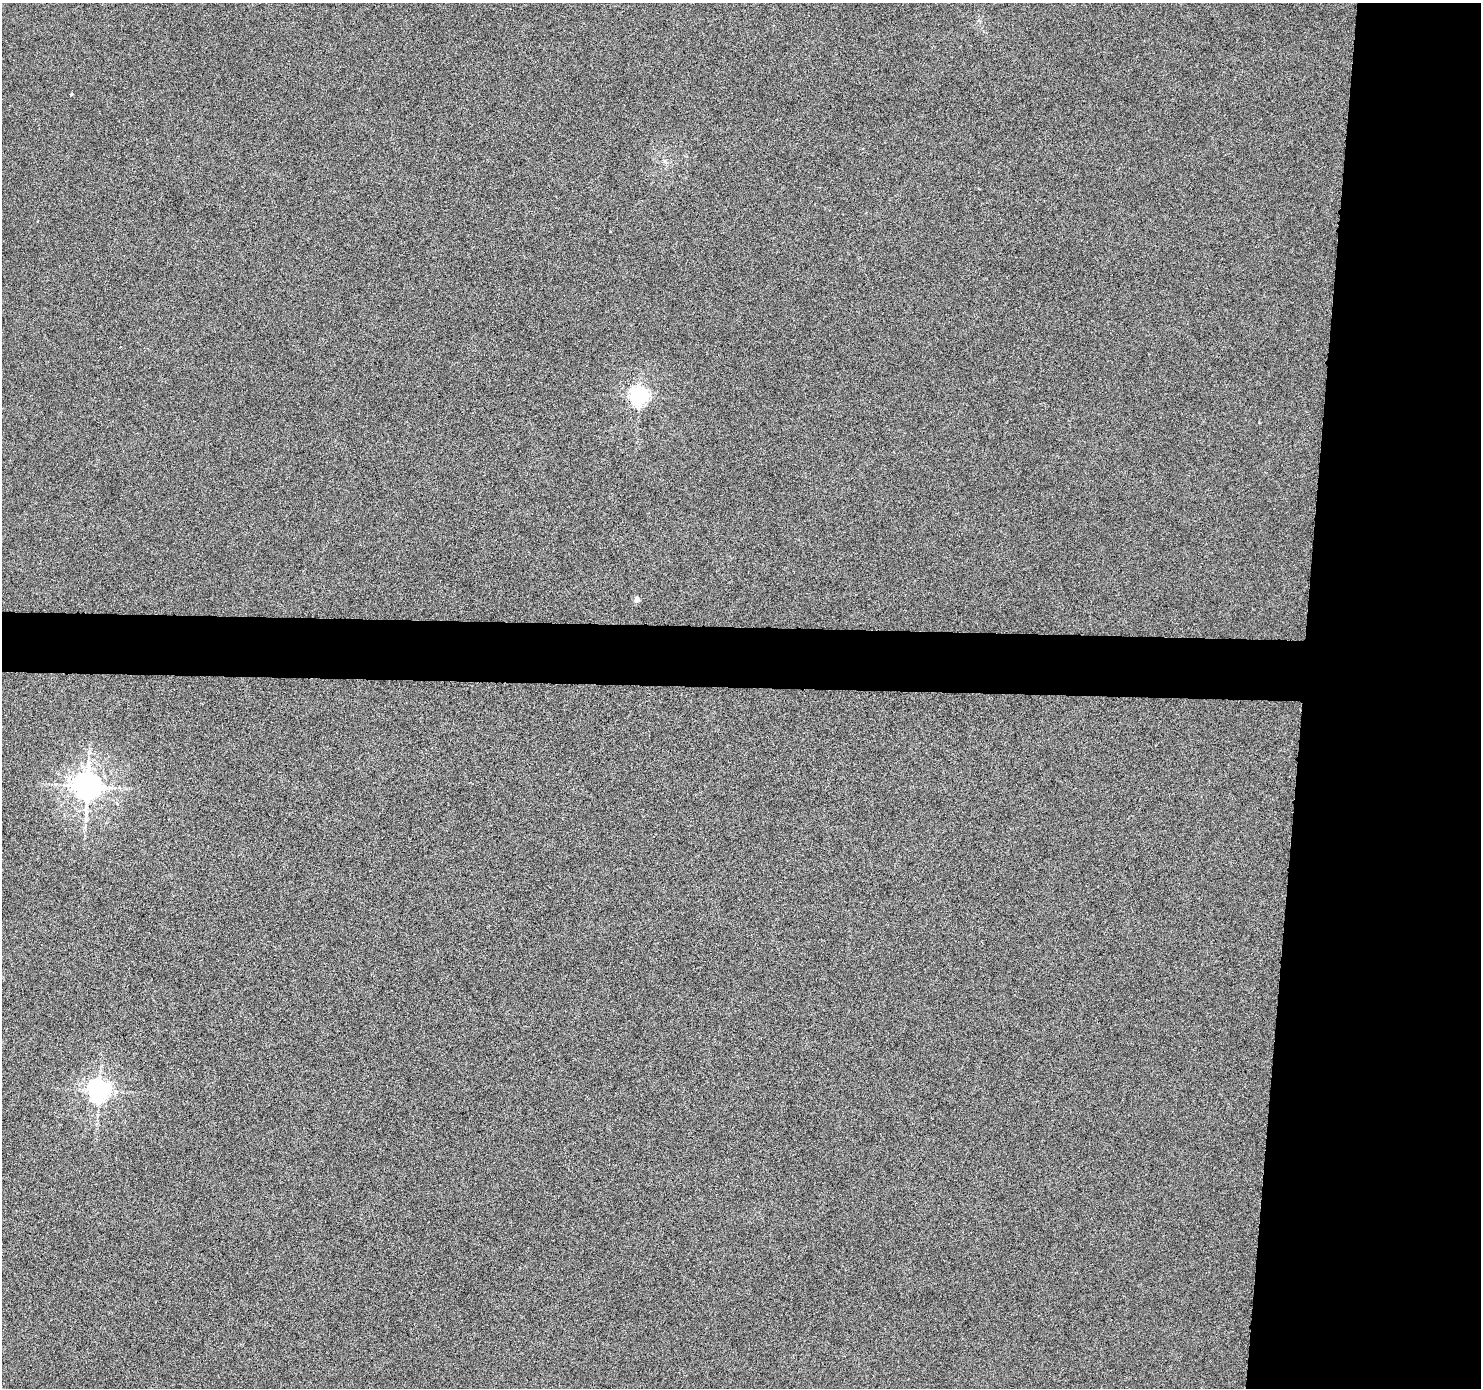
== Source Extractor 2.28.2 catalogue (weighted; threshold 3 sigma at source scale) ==
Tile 6 of 3 x 3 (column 3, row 2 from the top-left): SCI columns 2958-4436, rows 1485-2870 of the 4438 x 4453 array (HDU 1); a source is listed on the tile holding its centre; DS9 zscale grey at full resolution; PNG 1483 x 1390 px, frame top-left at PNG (2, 3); no overlay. Shown black and unused: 16% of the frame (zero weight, under 4 of 8 exposures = <1% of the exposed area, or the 3 px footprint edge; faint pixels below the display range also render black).
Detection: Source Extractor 2.28.2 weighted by HDU 2 'WHT'; one run over the whole footprint, this tile lists its part. Background 7.24e-04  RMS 0.0037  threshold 0.0153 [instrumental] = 3 sigma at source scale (4.09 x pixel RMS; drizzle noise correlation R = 1.36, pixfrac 0.8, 0.05/0.05 arcsec/px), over >= 5 px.
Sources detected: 6; all 6 listed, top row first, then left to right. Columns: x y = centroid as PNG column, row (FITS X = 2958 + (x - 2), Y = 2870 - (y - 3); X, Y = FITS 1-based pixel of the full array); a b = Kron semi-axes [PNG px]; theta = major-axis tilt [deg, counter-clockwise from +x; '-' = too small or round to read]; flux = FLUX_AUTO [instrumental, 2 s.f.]
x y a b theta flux
71 94 3 3 - 0.34
639 396 6 6 - 130
637 600 4 4 - 3
87 786 8 8 - 460
117 804 5 4 - 0.36
99 1091 7 7 - 230